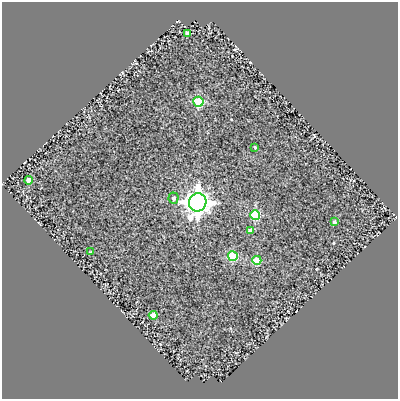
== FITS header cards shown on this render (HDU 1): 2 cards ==
NAXIS1  =                  396
NAXIS2  =                  397

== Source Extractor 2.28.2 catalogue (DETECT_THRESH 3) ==
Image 396 x 397 px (HDU 1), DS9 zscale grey, 1 PNG px = 1 image px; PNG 400 x 401 px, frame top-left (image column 1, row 397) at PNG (2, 2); each listed source drawn as its Kron ellipse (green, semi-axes under 4 px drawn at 4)
Background 0.739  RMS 0.99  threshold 2.96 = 3 sigma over >= 5 px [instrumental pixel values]
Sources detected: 13; all 13 listed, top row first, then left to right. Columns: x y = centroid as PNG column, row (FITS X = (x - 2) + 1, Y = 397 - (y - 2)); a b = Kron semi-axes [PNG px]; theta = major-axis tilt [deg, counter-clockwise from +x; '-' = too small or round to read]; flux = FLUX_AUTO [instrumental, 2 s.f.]
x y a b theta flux
187 33 3 3 - 170
198 102 5 5 - 4100
255 147 3 3 - 72
29 180 4 4 - 860
173 198 5 5 - 190
198 202 9 8 - 62000
255 215 5 5 - 4400
334 222 4 4 - 130
251 231 4 4 - 440
91 252 3 3 - 93
233 256 5 5 - 3400
257 260 4 4 - 1700
153 315 4 4 - 1200